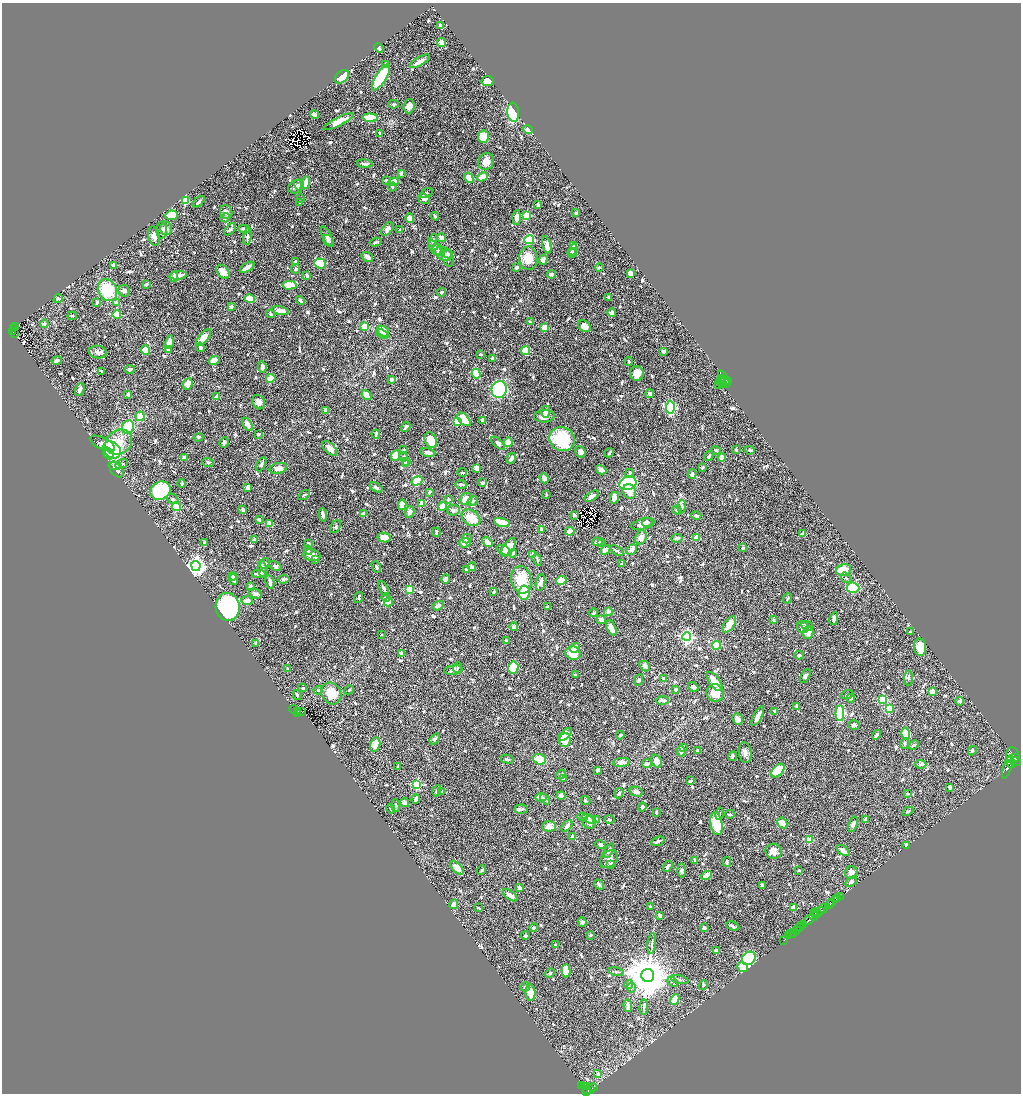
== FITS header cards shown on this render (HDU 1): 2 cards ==
NAXIS1  =                 2037
NAXIS2  =                 2183

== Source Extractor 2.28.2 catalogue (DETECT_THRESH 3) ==
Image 2037 x 2183 px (HDU 1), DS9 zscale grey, zoomed out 1/2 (1 PNG px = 2 x 2 image px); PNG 1023 x 1096 px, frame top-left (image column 1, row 2182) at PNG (2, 3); each listed source drawn as its Kron ellipse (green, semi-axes under 4 px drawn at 4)
Background 0.854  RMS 0.022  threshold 0.066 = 3 sigma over >= 5 px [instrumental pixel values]
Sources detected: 1039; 50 cannot appear on this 1/2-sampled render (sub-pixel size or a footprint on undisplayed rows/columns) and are neither listed nor drawn; of the other 989, the 500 brightest by FLUX_AUTO listed and drawn (489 fainter detections omitted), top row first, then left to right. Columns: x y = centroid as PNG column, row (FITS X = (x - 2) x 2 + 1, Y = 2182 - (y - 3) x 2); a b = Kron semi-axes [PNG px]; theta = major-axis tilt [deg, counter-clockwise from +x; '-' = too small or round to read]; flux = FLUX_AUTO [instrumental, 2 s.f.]
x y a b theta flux
440 26 3 3 - 16
442 43 4 3 - 35
379 48 5 3 - 8.4
420 61 11 3 30 22
386 64 3 3 - 6.5
342 77 8 5 43 80
381 77 15 5 58 330
488 81 6 5 - 26
393 104 5 4 - 6.4
409 106 7 5 86 30
513 112 9 6 -83 320
315 114 4 3 - 14
370 118 7 4 -5 160
339 122 17 4 27 56
528 130 5 4 - 28
380 133 3 2 - 15
483 137 6 5 - 97
486 162 9 7 58 39
365 164 8 3 -4 14
401 173 4 3 - 8.4
482 177 5 4 - 49
469 178 5 4 - 58
387 181 3 3 - 14
394 182 5 4 - 41
305 183 6 4 75 52
299 185 6 4 -59 9.3
296 187 8 6 27 19
392 187 4 3 - 6.7
427 193 7 3 31 6.2
301 199 3 3 - 6.9
424 199 6 5 - 15
185 201 3 3 - 200
199 202 7 3 44 9.3
300 203 3 3 - 6.1
538 205 3 3 - 12
226 212 7 6 - 17
576 213 2 2 - 8.3
171 215 6 5 - 120
526 215 3 3 - 190
435 216 4 3 - 8.4
225 218 5 4 - 8
410 218 5 4 - 36
517 218 7 3 88 28
166 229 6 6 - 13
230 229 7 3 47 8.9
244 229 6 3 -13 15
387 229 7 5 50 17
162 230 8 5 85 20
400 230 3 3 - 7
154 236 10 5 -76 20
327 236 10 4 -66 13
247 237 8 3 79 9.3
441 238 4 3 - 23
529 240 5 4 - 220
328 241 6 4 -59 10
433 241 7 3 67 8.7
376 242 6 2 18 7.3
547 245 9 3 -76 21
573 246 3 2 - 64
435 248 8 5 -51 18
438 250 6 5 - 9.7
573 250 5 3 - 6.3
572 253 4 4 - 15
443 254 9 6 -27 32
448 254 5 4 - 10
367 257 6 4 -35 18
448 258 9 5 -72 18
528 258 11 9 89 68
543 260 5 4 - 11
295 261 3 2 - 6.8
320 263 6 5 - 150
113 265 4 4 - 15
247 267 8 3 31 26
516 267 4 3 - 13
599 267 4 3 - 6.4
296 269 4 4 - 6.4
223 272 8 5 -51 42
630 273 4 3 - 44
551 274 4 3 - 10
178 275 8 3 5 25
307 275 3 3 - 15
174 277 5 3 - 22
147 284 3 3 - 12
289 285 7 4 3 71
107 290 11 9 -65 180
124 291 6 5 - 15
442 292 4 3 - 8.1
609 297 2 2 - 17
58 299 5 4 - 6.4
250 299 5 4 - 82
300 300 5 3 - 15
97 303 4 4 - 10
116 303 4 3 - 19
231 307 4 3 - 11
280 310 8 4 -11 29
612 313 4 4 - 15
117 314 4 3 - 89
271 314 4 3 - 7
72 316 4 2 - 7
530 322 4 3 - 6.3
44 324 4 4 - 10
365 326 3 3 - 120
584 326 7 5 -38 41
15 327 2 1 - 11
544 327 3 3 - 70
13 329 3 2 - 58
13 331 3 2 - 45
383 331 6 5 - 45
14 333 2 1 - 7.3
382 334 6 4 -20 14
203 338 10 4 49 50
169 342 7 4 76 40
200 347 5 3 - 17
168 349 4 3 - 22
145 350 5 4 - 41
525 351 4 4 - 120
664 351 3 3 - 8.2
98 352 9 6 -9 21
480 354 3 2 - 9
493 358 3 3 - 16
214 360 5 4 - 36
57 361 5 3 - 20
629 361 4 2 - 7.1
262 367 5 3 - 18
130 369 5 3 - 10
101 371 3 2 - 6.3
637 373 7 7 - 44
476 374 5 4 - 77
271 378 5 3 - 96
722 378 2 2 - 210
724 378 8 3 -53 1000
391 379 3 3 - 12
726 381 6 2 -9 910
721 382 6 3 -64 610
188 384 6 4 68 39
718 384 3 2 - 160
726 384 3 2 - 280
723 385 2 2 - 180
80 389 7 4 65 19
499 389 8 7 - 330
128 394 3 3 - 17
650 394 4 3 - 13
366 395 5 4 - 50
217 397 4 3 - 21
259 402 7 6 - 23
670 407 6 4 88 450
326 411 3 3 - 14
546 412 6 4 89 25
140 416 5 4 - 66
544 416 10 6 3 33
464 419 8 4 -45 93
483 420 4 4 - 19
457 421 3 3 - 57
247 424 7 4 -56 29
128 427 7 6 - 92
406 427 5 3 - 11
258 434 3 2 - 7.2
376 434 5 2 - 12
198 437 5 3 - 7.1
562 439 13 11 -35 240
431 440 8 5 -69 73
119 442 14 12 33 120
224 442 5 4 - 10
508 442 5 4 - 56
102 443 14 6 -25 32
498 443 8 4 -44 16
330 448 9 5 -44 33
404 449 2 2 - 8.5
736 449 3 2 - 6.4
112 450 9 7 -41 270
716 450 5 3 - 6.7
750 450 5 3 - 7.2
428 452 7 3 -12 22
580 452 5 5 - 26
108 453 6 5 - 91
609 453 5 2 - 7.9
396 456 5 4 - 51
709 456 5 3 - 8.4
404 457 4 4 - 8.3
722 457 4 3 - 26
184 458 4 3 - 22
511 458 5 4 - 22
406 461 4 3 - 21
208 462 6 4 -19 8.7
405 463 3 3 - 32
122 464 7 4 28 11
261 464 8 3 60 7.4
115 466 6 4 -5 13
278 468 9 5 11 34
477 468 4 3 - 43
702 468 2 2 - 12
117 470 9 5 -50 28
601 470 5 4 - 19
462 473 4 3 - 7.7
629 473 5 3 - 6.7
692 474 5 4 - 9.5
544 478 5 4 - 28
417 481 6 4 32 99
482 483 3 3 - 14
628 483 9 6 20 440
182 484 4 3 - 8.5
461 484 5 3 - 7.9
376 487 7 3 -29 11
248 488 4 3 - 16
161 491 10 9 - 260
429 492 3 2 - 8.7
629 492 8 6 -59 37
304 495 6 3 33 6.5
546 495 3 2 - 7.3
592 496 8 3 34 26
614 498 6 4 78 26
173 499 6 4 -22 9.5
448 499 3 2 - 11
466 499 6 5 - 57
473 501 5 4 - 7.5
421 503 3 3 - 41
402 505 5 4 - 33
176 506 4 4 - 130
443 506 4 4 - 51
682 506 7 4 88 12
243 510 4 2 - 9.7
453 510 6 5 - 12
677 510 4 3 - 8.7
410 512 6 4 73 18
363 513 4 3 - 17
323 515 7 3 -81 12
574 515 3 2 - 9.2
696 516 5 3 - 8.9
471 518 10 7 -35 81
259 519 4 3 - 8.2
647 522 5 4 - 8.9
502 523 8 4 -16 89
270 524 3 3 - 47
643 524 12 5 15 31
336 527 7 5 58 9.2
541 529 3 3 - 15
570 531 4 3 - 20
436 532 4 2 - 11
803 534 4 3 - 22
384 537 6 5 - 51
641 537 7 5 67 24
467 538 5 4 - 7.3
677 538 5 3 - 15
696 538 2 2 - 71
254 540 3 2 - 21
487 542 6 4 -42 47
597 542 5 3 - 11
601 542 3 3 - 8.5
204 543 3 3 - 6.7
308 543 3 3 - 6.6
465 543 5 5 - 30
509 547 10 5 57 78
743 548 4 3 - 9.3
632 549 6 4 47 18
308 550 4 3 - 8.3
504 550 8 4 -27 28
605 550 5 3 - 29
617 551 7 3 -32 7.2
513 553 4 3 - 10
312 555 8 6 -9 41
533 555 4 3 - 9.1
316 559 4 3 - 9.8
537 560 6 3 -70 6.3
265 564 6 4 62 14
622 564 3 3 - 6.7
196 566 5 4 - 2000
275 566 7 4 -28 11
376 567 6 3 -60 9.7
472 567 4 3 - 12
262 569 8 4 -82 16
467 570 4 3 - 20
844 570 8 6 12 59
259 574 7 4 2 22
232 576 4 4 - 13
846 578 6 4 -55 7.9
284 579 6 3 6 9.1
445 579 5 4 - 23
234 580 5 3 - 23
521 580 14 10 -77 110
561 580 5 3 - 66
270 582 7 3 -79 13
540 583 8 4 80 21
250 586 3 3 - 10
384 588 8 3 -63 13
853 588 6 5 - 200
409 589 3 3 - 210
494 592 3 2 - 13
524 593 7 5 84 120
255 594 7 4 -22 13
386 597 4 3 - 6.7
359 598 5 3 - 12
787 598 5 3 - 8.9
247 600 6 4 -3 24
388 602 4 4 - 45
438 606 6 4 32 19
228 607 14 12 -77 880
547 607 3 3 - 12
608 612 4 4 - 24
594 613 4 3 - 6.6
834 619 6 4 80 18
601 620 5 3 - 26
773 620 4 3 - 6.9
729 624 9 5 55 45
807 626 6 4 -21 11
514 627 4 3 - 8.8
803 627 6 5 - 16
611 628 8 4 -66 33
808 632 6 5 - 35
910 632 3 3 - 9.1
381 635 2 2 - 6.4
687 636 4 4 - 1100
506 641 4 3 - 9.5
256 643 4 3 - 10
717 645 4 4 - 100
920 647 9 6 -83 67
575 648 5 3 - 70
573 653 7 7 - 75
402 654 4 3 - 24
799 655 5 3 - 8.8
645 666 6 4 -47 14
513 667 6 5 - 110
457 668 6 3 68 8.7
287 669 3 3 - 6.8
453 670 9 4 8 17
575 675 3 2 - 6.3
805 676 8 4 62 11
664 678 3 3 - 9.4
908 678 7 4 87 8.6
639 680 6 4 64 8.6
715 682 11 5 -52 46
693 687 5 4 - 16
303 688 4 3 - 7.8
676 689 3 3 - 15
318 690 4 4 - 7.1
349 690 5 3 - 6.3
932 692 3 3 - 49
331 693 11 9 -61 100
715 693 9 8 - 68
297 695 5 3 - 8.6
847 695 6 3 20 6.3
851 698 4 4 - 9.9
882 699 3 3 - 170
662 700 6 3 2 12
959 701 5 4 - 8
796 706 4 3 - 7.1
889 708 3 3 - 120
294 709 4 2 - 60
775 711 3 3 - 7.5
298 712 4 2 - 290
302 712 2 2 - 70
840 713 8 4 87 390
298 714 3 3 - 250
758 716 11 3 62 35
738 719 6 5 - 28
854 725 5 4 - 9.3
906 733 6 3 -73 120
565 734 8 4 41 32
620 735 4 2 - 7.7
877 735 5 2 - 12
435 739 6 4 51 9.7
565 740 7 6 - 72
375 744 7 5 75 49
905 744 5 4 - 7.3
914 745 5 3 - 7.4
683 747 3 2 - 8.8
681 751 5 3 - 19
697 751 4 3 - 9
972 751 5 3 - 8.5
745 753 10 6 -82 24
1013 755 8 6 -75 2300
733 756 5 3 - 7
1015 758 4 3 - 760
507 759 6 3 -13 7.3
540 759 6 5 - 84
657 761 7 5 -60 31
621 762 8 4 4 25
1015 762 5 3 - 490
1011 763 6 4 -61 1800
647 764 5 3 - 16
921 764 5 4 - 11
398 766 3 2 - 8.1
1008 767 12 4 71 2200
598 770 3 3 - 12
778 770 8 5 48 130
561 774 5 3 - 9.9
563 778 3 3 - 7.5
690 781 3 2 - 14
417 784 3 3 - 360
950 787 3 3 - 11
437 791 6 3 64 6.1
442 791 3 2 - 6.6
636 792 7 4 -14 14
619 793 5 3 - 6.7
908 794 4 2 - 6.3
561 796 4 4 - 28
541 797 6 4 3 18
416 799 4 3 - 16
545 799 6 3 -52 6.7
585 800 5 4 - 7
405 802 5 4 - 13
396 805 6 4 -87 7.3
642 807 4 4 - 12
391 809 5 2 - 6.8
521 809 7 4 5 12
908 811 6 4 27 6.7
656 812 4 2 - 6.6
720 814 6 3 79 6.3
730 814 5 2 - 6.3
582 817 5 3 - 6.3
589 819 7 4 -23 12
597 819 4 3 - 7.7
610 819 5 3 - 6.3
866 819 4 3 - 9.8
589 822 6 6 - 21
782 823 5 4 - 45
716 824 11 6 -79 130
853 824 8 3 69 21
549 826 7 5 0 35
567 826 7 4 43 17
573 836 3 3 - 22
810 840 3 3 - 120
658 841 7 3 22 11
600 844 5 4 - 11
906 845 3 2 - 28
843 850 8 4 -35 18
609 851 8 3 64 16
774 851 8 7 - 34
609 859 10 7 44 26
695 860 4 2 - 12
727 862 5 3 - 8.3
611 864 2 2 - 37
668 866 6 2 55 15
457 868 8 4 -47 56
482 870 5 3 - 7.1
682 870 7 4 -89 11
799 870 3 2 - 6.9
851 873 6 6 - 25
707 875 5 3 - 38
851 882 6 4 40 9.4
599 885 5 3 - 11
763 886 4 2 - 11
519 888 3 3 - 18
510 895 8 4 -36 21
840 896 2 1 - 19
838 898 2 1 - 170
836 900 4 2 - 420
832 903 2 2 - 230
454 904 5 4 - 32
829 905 5 2 - 390
651 906 3 3 - 8.1
793 907 2 2 - 51
478 908 4 2 - 7
824 909 4 2 - 100
821 911 3 2 - 490
815 913 2 1 - 130
817 914 3 1 - 170
660 915 4 3 - 16
814 916 4 2 - 470
809 920 6 2 44 1400
582 922 5 4 - 11
803 924 4 2 - 600
733 926 7 3 -25 13
801 926 3 2 - 490
534 927 4 3 - 7.1
704 928 3 3 - 11
799 928 2 1 - 290
796 930 4 2 - 220
792 933 2 1 - 93
790 934 3 1 - 9.9
525 935 4 3 - 7.6
591 935 2 2 - 12
789 936 2 1 - 19
784 940 2 1 - 9.7
652 944 10 3 84 8.5
555 945 4 3 - 8
716 951 2 2 - 36
749 958 7 6 - 460
742 967 5 4 - 38
566 971 6 4 87 110
616 972 7 3 -12 6.5
550 973 5 4 - 7.1
648 975 6 6 - 20000
680 980 9 3 -14 7.4
672 982 6 4 -41 8.2
629 984 4 3 - 7.2
703 985 5 4 - 7.1
526 987 4 4 - 12
631 987 5 5 - 11
531 993 8 5 -85 64
675 1000 5 3 - 110
628 1005 6 3 -86 23
644 1007 7 2 86 6.1
598 1074 4 3 - 11
581 1085 2 1 - 21
584 1087 4 3 - 120
587 1087 2 1 - 29
593 1087 4 2 - 180
587 1089 3 2 - 270
591 1089 3 2 - 120
587 1091 2 2 - 220
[489 fainter detections neither listed nor drawn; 50 sub-pixel or undisplayed-footprint detections neither listed nor drawn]